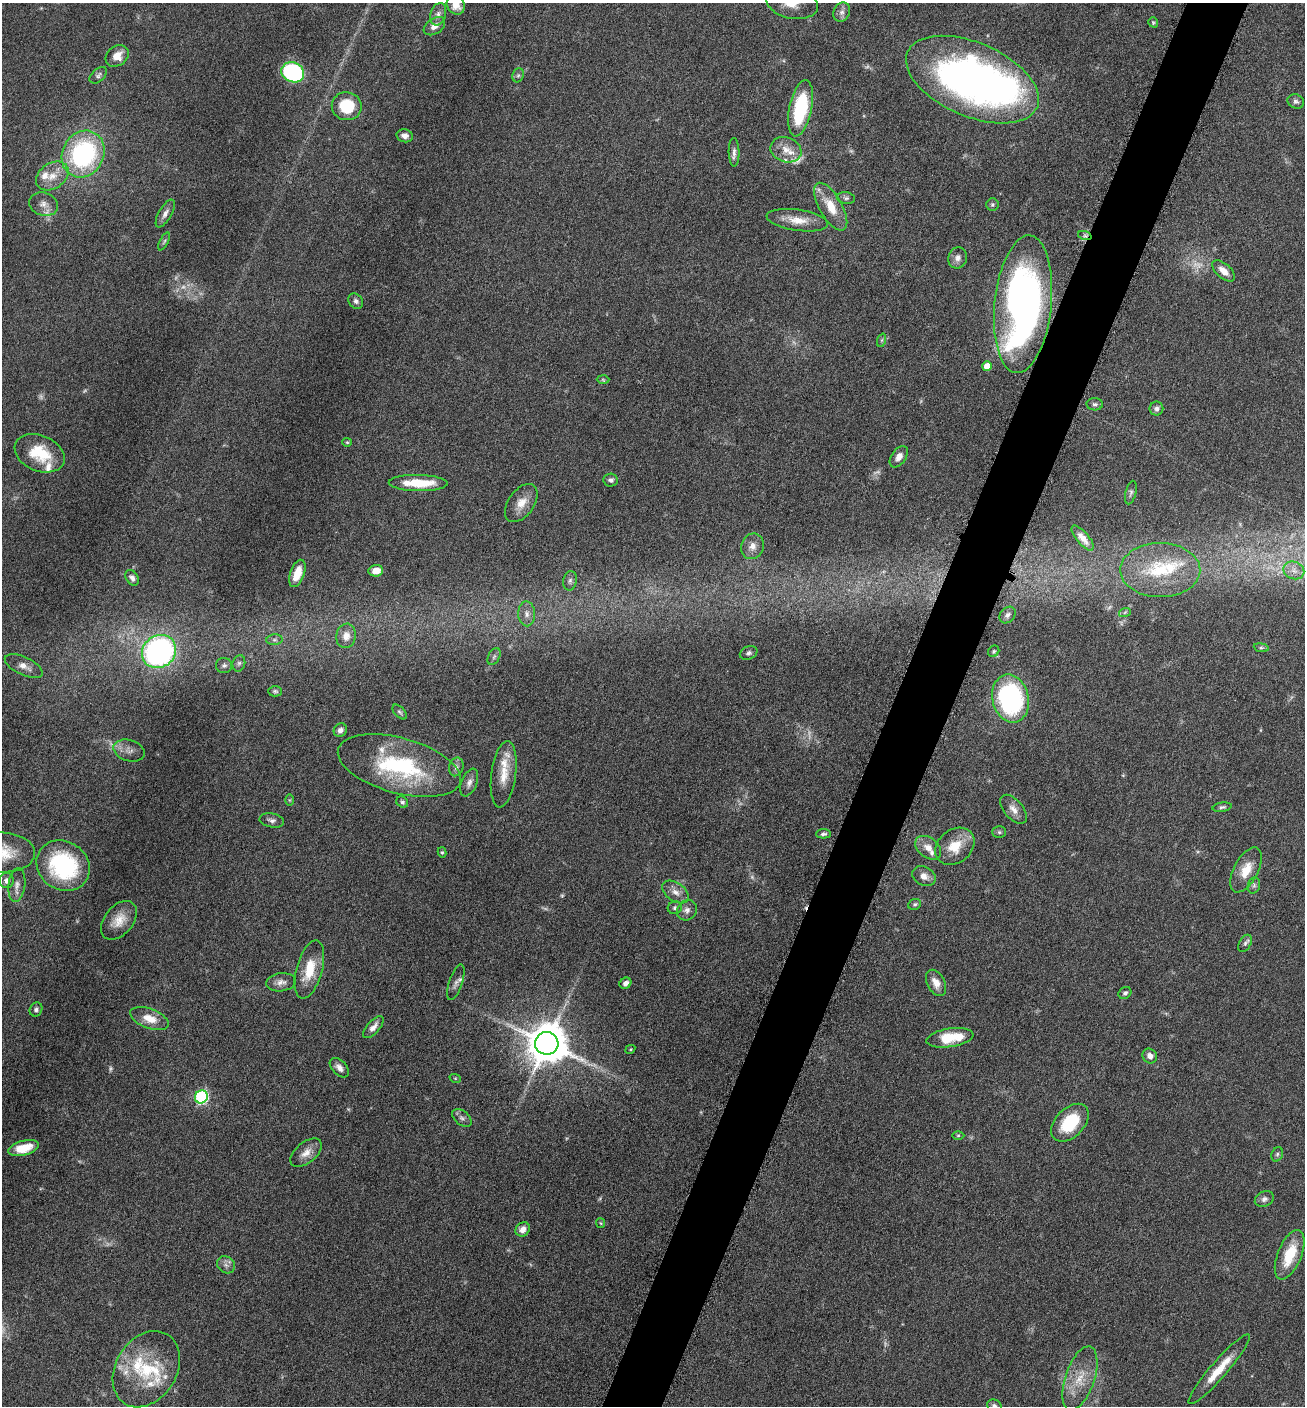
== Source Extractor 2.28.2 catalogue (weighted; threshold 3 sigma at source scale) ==
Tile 10 of 4 x 4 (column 2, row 3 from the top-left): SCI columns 1589-2891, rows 1410-2813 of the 5649 x 5632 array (HDU 1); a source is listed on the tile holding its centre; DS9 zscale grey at full resolution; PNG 1307 x 1408 px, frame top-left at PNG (2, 3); each listed source drawn as its Kron ellipse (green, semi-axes under 4 px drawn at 4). Shown black and unused: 5% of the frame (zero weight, under 6 of 12 exposures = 1% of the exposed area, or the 3 px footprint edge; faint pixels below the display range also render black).
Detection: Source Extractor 2.28.2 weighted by HDU 2 'WHT'; one run over the whole footprint, this tile lists its part. Background 0.0873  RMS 0.0038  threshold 0.0156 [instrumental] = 3 sigma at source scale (4.09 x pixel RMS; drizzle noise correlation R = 1.36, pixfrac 0.8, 0.05/0.05 arcsec/px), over >= 5 px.
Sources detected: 159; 17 too faint to see at this stretch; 1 inside a brighter object's white glare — neither listed nor drawn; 14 inside a brighter listed object's ellipse — not listed separately; the other 127 listed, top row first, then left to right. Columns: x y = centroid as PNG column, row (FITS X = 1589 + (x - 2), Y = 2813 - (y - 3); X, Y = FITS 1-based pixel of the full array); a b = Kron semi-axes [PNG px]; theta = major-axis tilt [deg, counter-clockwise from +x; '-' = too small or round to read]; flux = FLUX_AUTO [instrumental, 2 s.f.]
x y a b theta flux
792 3 26 15 -12 7.9
456 5 10 8 -55 4.6
842 12 10 8 63 1.6
438 14 11 7 71 1.8
1153 22 5 4 - 0.44
434 26 12 7 34 3
117 56 12 9 39 3.9
293 72 11 10 - 48
98 75 10 6 41 0.98
518 75 7 5 68 0.78
972 80 70 37 -23 190
1296 101 8 7 - 1.1
347 106 15 14 - 14
801 108 28 11 78 27
405 136 8 6 -14 1.6
786 150 16 12 -20 4.6
734 152 14 5 -89 1.6
83 154 24 20 61 54
52 176 18 12 34 5.3
846 198 9 6 -9 0.96
44 204 15 11 -18 2.9
992 205 6 6 - 0.68
831 207 27 11 -60 8.5
165 213 15 6 60 1.9
797 220 31 10 -8 6.6
1085 236 7 4 -18 0.78
164 241 10 4 63 0.7
958 258 11 9 72 2.1
1224 271 14 7 -41 3.1
356 301 8 6 -50 1.2
1023 304 69 28 84 160
882 340 7 4 71 0.68
987 366 5 5 - 4.7
603 380 6 4 -2 0.43
1095 404 8 6 -2 0.93
1156 409 7 7 - 1.2
347 442 5 4 - 0.43
40 453 26 18 -23 13
899 457 12 7 55 2.2
611 480 7 6 - 1.1
418 483 29 8 -1 11
1131 493 12 5 77 1
521 503 21 13 55 5
1083 538 15 6 -50 2.8
752 546 13 11 68 2.8
1160 570 40 27 0 21
1294 570 10 8 -23 2.5
376 571 7 5 6 3.8
297 573 14 7 71 5
132 578 8 6 -56 1.3
570 581 10 6 79 1.2
1125 612 6 4 19 0.45
527 614 12 8 -88 2.4
1007 615 9 7 47 1.3
346 636 12 10 80 3.2
274 640 8 5 6 0.83
1261 648 7 4 -8 0.54
159 651 18 16 36 97
994 651 6 5 - 0.62
749 653 9 6 23 1
494 657 9 5 63 0.87
239 663 8 6 74 0.96
224 665 8 7 - 1.1
24 666 20 9 -25 3.2
275 691 7 5 -2 0.68
1010 698 24 18 -77 57
400 712 9 5 -46 0.77
340 730 7 6 - 1.5
129 750 16 10 -17 2.7
399 766 63 27 -15 41
456 767 9 7 73 1.3
504 774 33 12 82 7.2
469 783 14 7 68 1.9
289 800 6 4 -90 0.42
402 802 6 5 - 0.83
1222 807 9 4 9 0.78
1013 809 17 9 -50 3.1
272 820 12 7 -10 1.4
999 832 7 5 -2 0.68
823 834 7 4 2 0.87
955 846 21 16 38 8.4
928 848 14 10 -38 3.4
3 852 32 20 -2 11
442 852 5 4 - 0.56
63 866 28 24 -36 39
1246 870 24 12 62 6.8
924 876 12 9 -28 2.6
6 881 7 7 - 1.9
17 885 17 8 83 2.6
1254 885 8 6 75 0.93
675 892 15 9 -36 2.9
915 904 6 5 - 0.8
675 908 7 6 - 0.95
687 910 10 9 - 1.9
119 920 22 14 51 5.6
1245 943 9 5 61 1.1
309 970 30 13 75 9.8
281 982 15 9 7 2.5
456 982 19 6 71 1.8
625 983 6 5 - 1.6
936 983 14 8 -62 3.5
1125 993 7 5 36 0.88
36 1009 7 6 - 0.99
149 1019 20 10 -20 5.6
373 1027 13 6 48 2.4
950 1038 23 9 9 12
547 1043 11 11 - 1300
630 1049 5 4 - 0.4
1150 1056 8 7 - 2
339 1068 11 7 -46 2.1
455 1078 6 3 -18 0.32
201 1097 7 6 - 55
462 1118 11 7 -40 1.3
1070 1123 22 14 46 16
958 1135 6 4 1 0.44
24 1148 15 7 16 8.3
306 1153 18 10 40 3.5
1277 1154 7 5 68 0.84
1264 1199 10 7 28 1.4
601 1223 5 4 - 0.38
523 1229 8 6 46 2.5
1290 1255 26 12 68 12
226 1265 9 8 - 1.7
146 1369 41 30 58 21
1219 1369 45 8 49 9
1080 1378 33 14 72 9.6
994 1406 7 6 - 0.92
Overlapping masked pixels (flux is a lower limit): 2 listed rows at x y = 1085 236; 1023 304
Isophote crosses this tile's border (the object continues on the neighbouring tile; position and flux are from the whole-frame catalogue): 4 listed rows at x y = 792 3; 456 5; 3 852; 994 1406